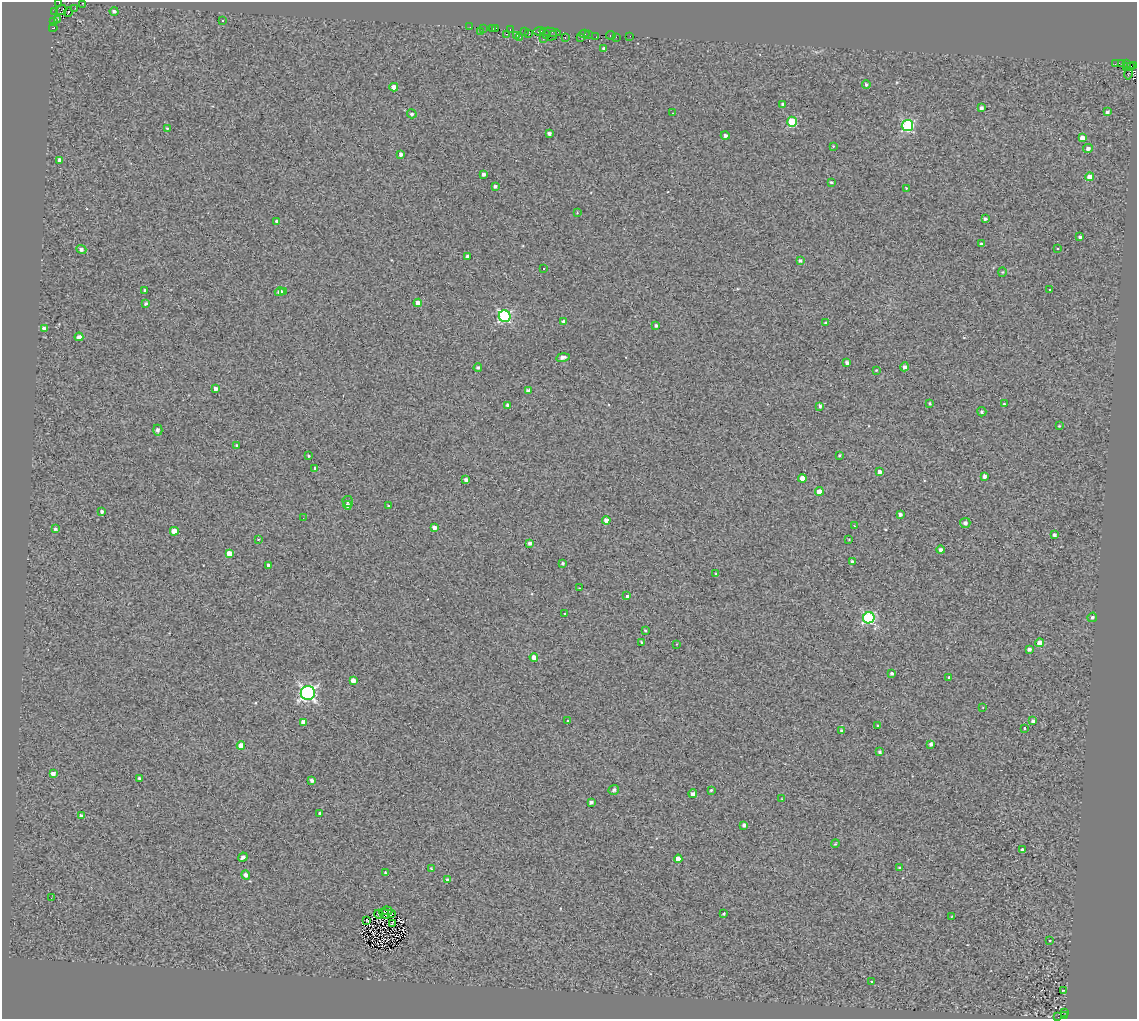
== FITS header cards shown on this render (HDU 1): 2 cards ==
NAXIS1  =                 1135
NAXIS2  =                 1017

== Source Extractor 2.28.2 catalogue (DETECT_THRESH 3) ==
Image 1135 x 1017 px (HDU 1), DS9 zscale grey, 1 PNG px = 1 image px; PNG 1139 x 1021 px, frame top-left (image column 1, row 1017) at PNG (2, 2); each listed source drawn as its Kron ellipse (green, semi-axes under 4 px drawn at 4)
Background 0.133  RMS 1.4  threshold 4.12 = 3 sigma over >= 5 px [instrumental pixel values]
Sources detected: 196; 3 with non-positive FLUX_AUTO (blend fragments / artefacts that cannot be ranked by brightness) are neither listed nor drawn; the other 193 listed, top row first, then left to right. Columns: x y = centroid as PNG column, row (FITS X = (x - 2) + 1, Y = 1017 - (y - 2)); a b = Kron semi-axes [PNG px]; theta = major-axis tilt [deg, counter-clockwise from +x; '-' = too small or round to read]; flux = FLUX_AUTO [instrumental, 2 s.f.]
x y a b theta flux
59 3 3 2 - 230
83 3 3 2 - 130
75 8 3 2 - 79
61 10 5 5 - 530
114 11 4 3 - 210
55 12 3 2 - 89
68 12 4 2 - 310
58 19 3 2 - 230
222 20 3 2 - 110
54 21 3 2 - 380
470 27 2 2 - 72
53 28 4 3 - 540
483 28 3 2 - 200
495 28 3 3 - 380
492 29 3 2 - 410
510 29 3 2 - 270
481 31 2 2 - 110
540 31 6 3 10 420
525 32 4 3 - 120
550 32 10 3 -6 750
506 34 3 2 - 200
529 34 3 2 - 77
584 34 5 2 - 210
517 35 3 2 - 240
547 35 3 2 - 620
589 35 3 2 - 380
611 35 5 2 - 120
552 36 5 4 - 790
630 36 2 2 - 120
520 37 2 2 - 170
581 37 3 2 - 130
596 37 2 2 - 640
616 37 3 2 - 89
544 38 3 2 - 89
565 38 3 2 - 210
604 49 4 3 - 180
1122 63 4 3 - 370
1127 63 3 2 - 110
1115 64 3 2 - 59
1134 65 4 2 - 790
1131 66 3 2 - 160
1127 67 3 2 - 340
1128 74 5 2 - 360
866 84 4 4 - 180
394 87 4 4 - 1000
783 104 4 3 - 150
981 108 4 3 - 310
1107 112 4 3 - 220
673 113 2 2 - 86
412 114 5 4 - 210
792 122 5 5 - 4300
907 126 6 5 - 11000
167 128 4 3 - 78
549 133 4 3 - 280
725 135 4 4 - 240
1082 138 4 4 - 600
833 146 3 3 - 68
1088 148 5 4 - 310
401 154 3 3 - 220
60 160 4 4 - 360
483 174 4 3 - 250
1090 177 4 4 - 1100
831 182 3 3 - 97
495 186 4 3 - 230
906 188 4 3 - 63
577 213 3 3 - 59
985 219 3 3 - 230
277 221 3 3 - 210
1080 237 3 3 - 240
981 244 3 3 - 150
81 249 5 4 - 240
1058 249 3 2 - 190
467 256 3 3 - 250
800 260 4 4 - 180
544 269 3 2 - 70
1002 272 4 4 - 95
145 290 3 3 - 150
1049 290 3 2 - 88
280 292 5 4 - 270
284 292 4 3 - 240
146 303 4 3 - 170
418 303 4 4 - 680
505 316 6 6 - 12000
564 322 4 3 - 280
825 323 4 3 - 140
656 326 4 3 - 180
44 328 3 3 - 1200
79 337 4 4 - 430
563 357 7 4 11 370
847 363 3 3 - 230
904 367 4 4 - 340
478 368 4 4 - 220
876 370 3 3 - 64
216 389 4 4 - 320
528 391 3 3 - 310
929 404 3 3 - 130
1004 404 3 3 - 120
508 405 3 3 - 210
820 406 4 3 - 210
982 412 5 4 - 190
1059 426 3 3 - 87
158 430 5 4 - 310
237 445 3 2 - 82
839 455 3 3 - 110
308 456 4 3 - 96
315 468 3 3 - 250
879 472 4 4 - 330
984 476 4 3 - 250
802 478 4 4 - 640
466 480 4 3 - 280
819 491 4 4 - 960
348 501 5 5 - 180
347 505 4 4 - 300
388 506 3 2 - 59
102 511 3 3 - 220
900 514 4 3 - 230
303 518 3 2 - 82
606 520 4 4 - 540
965 523 5 5 - 340
855 526 3 2 - 130
434 528 4 3 - 560
55 529 4 3 - 170
174 531 4 4 - 1200
1054 535 4 3 - 240
258 539 3 2 - 50
849 540 2 2 - 67
530 543 4 4 - 340
940 550 4 4 - 260
229 553 4 4 - 960
852 562 4 4 - 210
563 563 4 4 - 140
269 565 4 3 - 300
716 574 3 3 - 100
579 588 2 2 - 68
627 596 3 3 - 170
564 613 3 3 - 230
1092 617 5 4 - 210
869 618 6 5 - 9700
645 630 3 3 - 100
642 642 3 3 - 160
1040 643 4 4 - 1200
676 644 2 2 - 88
1029 649 3 3 - 250
534 657 4 4 - 670
892 674 4 3 - 230
949 677 3 2 - 100
353 680 4 4 - 570
308 693 7 7 - 24000
983 707 2 2 - 74
567 721 3 3 - 190
1033 721 4 4 - 250
303 722 4 3 - 530
878 725 3 3 - 85
1025 728 3 3 - 480
842 731 4 3 - 270
931 744 3 3 - 240
241 746 4 4 - 1100
880 752 4 3 - 200
53 774 4 3 - 420
139 778 3 3 - 120
312 780 4 3 - 230
614 790 5 4 - 250
711 790 3 3 - 120
693 794 4 4 - 360
782 799 3 2 - 66
591 802 4 3 - 260
320 813 3 3 - 210
81 816 4 4 - 280
744 825 4 3 - 300
835 844 4 3 - 82
1023 850 4 3 - 330
243 857 5 3 - 300
678 859 4 4 - 870
900 868 3 3 - 180
431 869 3 3 - 84
385 873 4 3 - 110
246 875 5 4 - 350
447 880 4 3 - 130
51 898 2 2 - 61
387 911 5 2 - 57
724 913 3 3 - 270
378 914 4 3 - 88
384 914 6 3 -43 75
391 914 3 2 - 57
951 917 4 2 - 64
367 920 3 2 - 56
393 923 4 2 - 94
1050 941 4 3 - 71
871 981 3 3 - 540
1063 990 3 2 - 49
1065 1012 3 2 - 660
1064 1016 3 3 - 550
1058 1017 2 2 - 340
At the frame edge (FLAGS 8, measured only in part): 3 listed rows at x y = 59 3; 83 3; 1058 1017
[3 non-positive-flux detections neither listed nor drawn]